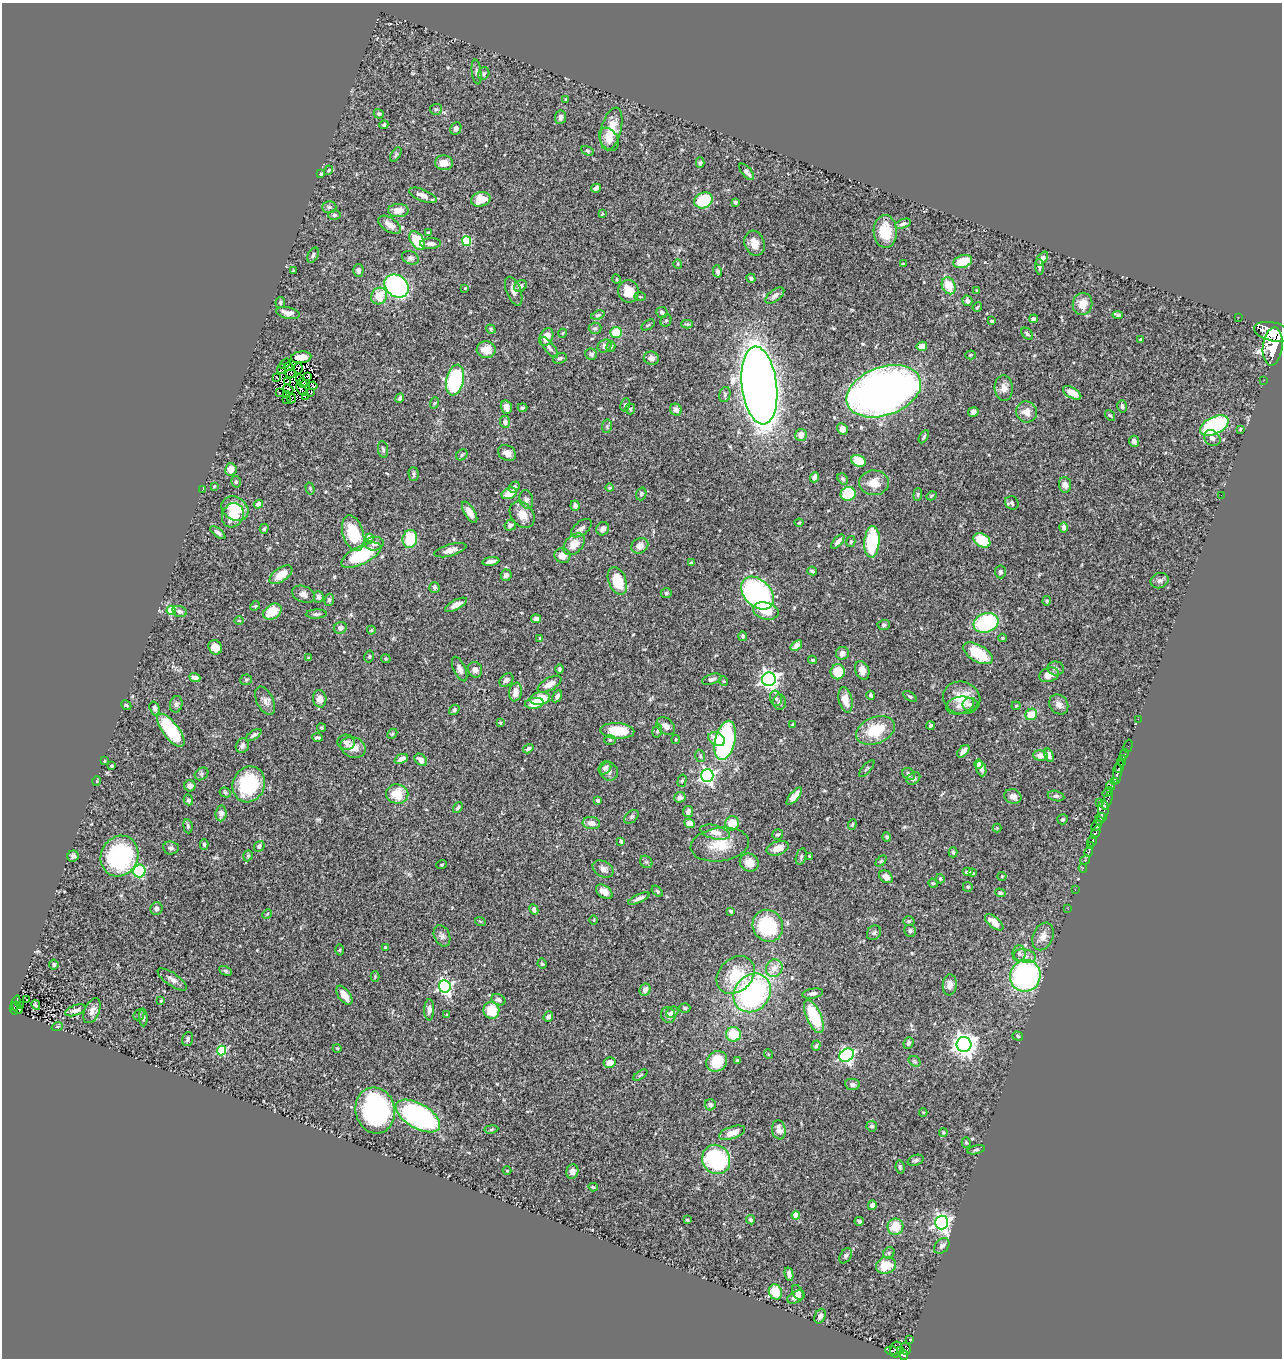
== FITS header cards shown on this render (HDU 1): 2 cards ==
NAXIS1  =                 1280
NAXIS2  =                 1356

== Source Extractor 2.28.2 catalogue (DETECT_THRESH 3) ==
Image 1280 x 1356 px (HDU 1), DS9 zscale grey, 1 PNG px = 1 image px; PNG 1284 x 1360 px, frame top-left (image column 1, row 1356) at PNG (2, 3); each listed source drawn as its Kron ellipse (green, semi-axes under 4 px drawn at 4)
Background 0.463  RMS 0.023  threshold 0.0692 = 3 sigma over >= 5 px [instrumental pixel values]
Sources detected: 487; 6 with non-positive FLUX_AUTO (blend fragments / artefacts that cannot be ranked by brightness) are neither listed nor drawn; the other 481 listed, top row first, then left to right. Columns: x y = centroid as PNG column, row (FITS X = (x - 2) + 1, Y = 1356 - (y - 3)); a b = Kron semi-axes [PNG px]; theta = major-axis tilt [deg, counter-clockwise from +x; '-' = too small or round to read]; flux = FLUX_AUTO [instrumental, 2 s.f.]
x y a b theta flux
477 72 12 4 -82 4.4
484 74 6 5 - 3.2
566 99 3 3 - 1.5
436 109 6 5 - 2.4
379 114 5 4 - 3
561 117 6 5 - 7.8
384 125 4 4 - 2.6
456 129 6 5 - 5.1
611 129 22 10 76 30
609 139 12 8 -59 13
587 151 7 4 -22 2.2
396 154 8 4 59 2.3
444 163 9 7 -1 13
700 163 5 3 - 2.6
328 170 5 3 - 1.5
747 172 10 5 -50 6.1
321 174 3 3 - 1.8
596 188 5 4 - 6.7
423 195 14 5 -23 9.7
481 199 10 7 16 25
703 200 9 7 24 63
735 202 4 3 - 2.6
329 207 7 6 - 3.4
398 210 10 6 2 15
602 214 4 3 - 1.1
334 215 6 5 - 2.7
903 224 8 4 19 4.3
390 225 13 7 -32 11
885 231 16 11 -88 34
428 232 3 2 - 1.3
417 241 10 6 -56 55
466 241 5 4 - 77
431 243 10 5 1 7.3
755 243 13 10 -73 14
313 255 8 5 61 3.7
410 258 9 6 -22 4.2
1042 259 8 4 53 6
963 261 9 6 20 32
678 264 5 4 - 1.5
903 264 4 3 - 1.5
1039 267 8 4 -88 4
293 270 3 3 - 1.7
358 270 6 5 - 5
717 271 6 4 -77 5
751 278 5 4 - 3.3
616 279 5 3 - 1.2
397 286 13 10 -38 400
521 286 7 5 33 5.6
949 286 9 6 -67 28
465 288 4 3 - 1.1
514 291 15 7 -69 9.1
628 291 11 10 - 22
977 291 3 3 - 1.8
775 295 11 5 38 5.8
379 296 9 7 54 27
640 297 6 4 -2 1.9
967 301 5 4 - 5.4
280 302 5 5 - 2.5
1082 304 11 10 - 19
977 307 5 3 - 1.8
662 312 6 5 - 3.5
288 313 12 5 -12 9.3
598 315 7 4 17 2.7
1118 315 5 4 - 2.1
1238 317 2 2 - 7.8
1034 319 4 4 - 4.1
666 321 6 5 - 2.4
992 321 3 3 - 2.6
687 324 6 4 0 2.4
648 325 7 3 32 1.6
595 328 6 5 - 2.9
491 329 5 4 - 2.4
1273 332 19 9 -13 6200
563 333 4 3 - 1.2
616 333 6 5 - 40
1027 334 7 5 -48 3.3
546 337 9 6 65 17
1141 339 3 3 - 1.7
605 346 7 6 - 5.6
611 346 5 4 - 2.8
922 346 5 4 - 13
1273 346 19 10 83 4100
549 347 12 5 -51 4.9
486 350 9 8 - 17
591 354 6 5 - 4
970 355 5 4 - 1.8
301 357 10 6 7 12
560 358 7 5 23 3.7
651 358 7 6 - 5.7
285 364 6 2 34 2.4
289 367 4 2 - 2.6
298 368 5 3 - 0.52
281 369 5 2 - 1.3
290 373 5 2 - 0.56
276 377 2 2 - 0.61
308 377 3 2 - 1.8
299 378 4 3 - 0.75
455 380 15 8 77 140
1264 380 3 2 - 1.5
287 381 3 2 - 1.9
302 383 5 2 - 1.1
759 385 39 17 -83 2100
313 386 4 2 - 1.4
1004 388 13 9 -86 11
288 389 5 4 - 0.84
301 389 7 2 -53 2
884 391 39 24 20 1300
280 392 2 2 - 2
311 392 4 2 - 3.4
1072 393 10 5 -29 17
725 394 8 5 76 3.6
286 395 3 2 - 3.5
305 396 2 2 - 1.9
400 398 5 3 - 3.4
287 399 2 2 - 2.8
292 399 5 2 - 0.48
434 403 6 3 70 1.7
625 405 7 4 80 2.9
1122 406 6 4 -76 3.5
506 407 7 5 -74 7.5
522 408 5 4 - 2.3
630 409 5 5 - 1.9
676 410 6 5 - 6.7
973 412 5 5 - 4.5
1026 412 11 10 - 12
1110 415 6 4 -52 2
505 422 6 5 - 6.3
607 426 7 5 80 2.5
1214 426 15 8 26 150
842 429 6 5 - 9.9
1240 429 4 3 - 1.7
801 435 6 6 - 11
924 437 7 3 59 2.8
1212 438 9 7 -42 6.4
1134 441 6 5 - 5
383 450 8 5 -80 3.2
507 453 10 7 -31 9.1
462 455 6 5 - 2.2
858 461 7 5 -26 30
231 469 6 5 - 15
414 474 7 5 -89 2.9
815 477 5 4 - 8.6
843 479 6 4 -53 2.9
236 482 6 4 -77 2.8
874 483 15 12 2 20
1065 485 8 6 -84 6
214 486 3 2 - 1.4
514 487 6 4 50 5.5
310 488 6 3 -75 1.7
609 488 4 4 - 2.1
202 490 3 2 - 0.83
509 493 8 5 22 24
641 494 6 5 - 3.4
848 494 7 7 - 90
918 494 6 4 85 2.5
1221 495 2 2 - 4.5
931 496 5 3 - 1.5
526 500 9 6 -79 5.5
1012 503 7 6 - 4
258 504 4 4 - 8.8
575 506 5 4 - 5.9
235 509 14 11 -34 42
470 512 12 5 -59 14
233 515 12 10 62 32
522 515 14 11 -51 18
799 523 4 4 - 1.6
510 525 6 5 - 4.2
1064 527 5 4 - 5.6
581 528 12 6 39 7.5
264 529 5 4 - 2.1
603 529 7 6 - 6.3
218 533 9 4 -38 4.4
353 533 18 10 -73 57
369 537 4 4 - 14
410 539 9 7 82 55
982 540 9 6 -33 41
851 541 5 4 - 2.5
838 542 9 4 49 6.6
872 542 16 7 85 95
374 544 9 7 6 5.8
574 544 13 8 46 22
640 546 9 7 34 11
450 550 16 6 15 9.5
361 555 22 9 26 110
562 556 8 7 - 12
491 561 8 3 9 7.4
691 563 4 3 - 2.9
812 571 5 3 - 2.8
1000 572 6 5 - 2.8
281 575 13 6 36 24
506 575 6 5 - 6.6
617 581 15 8 -69 46
1160 581 9 7 23 4.8
434 588 5 5 - 3.3
666 593 5 4 - 2.3
757 593 19 13 -46 320
303 594 12 8 -23 7.9
319 597 6 5 - 4.3
329 600 6 4 83 3
1047 601 5 4 - 2
456 605 12 5 27 8.8
255 606 5 4 - 1.7
171 610 5 4 - 45
180 611 7 5 -17 5.4
766 611 13 8 -13 27
272 612 10 7 35 30
316 614 10 4 2 4.3
536 619 5 4 - 6.7
239 621 5 3 - 1.6
986 623 12 9 19 130
884 625 6 5 - 2.5
340 628 6 5 - 5.8
371 630 4 4 - 1.5
742 636 5 4 - 2.8
540 638 4 4 - 1.6
1002 638 4 4 - 1.6
796 645 6 4 39 7.6
215 647 7 6 - 17
842 653 6 6 - 6.5
978 653 16 8 -30 41
369 657 6 4 75 2.4
308 658 3 3 - 1.4
386 659 5 4 - 2
813 660 4 3 - 1.8
1056 668 8 7 - 5.1
460 669 13 6 -66 6.8
559 669 4 4 - 3
475 670 8 7 - 8.1
862 670 9 7 -67 12
838 672 7 7 - 41
1049 675 10 7 18 13
195 677 5 4 - 8.3
712 679 10 5 16 4.9
769 679 7 7 - 630
246 680 6 5 - 2.5
506 680 8 6 37 5.6
723 681 5 3 - 1.4
550 684 13 6 29 11
516 692 9 6 80 10
871 695 4 3 - 3.1
557 696 6 4 59 4.9
910 697 7 4 -34 2.5
776 698 8 6 -71 4.3
962 698 19 16 -17 33
320 699 9 6 -85 9.3
540 699 10 6 8 37
845 700 13 6 -78 16
265 701 15 8 -64 8.1
779 702 7 6 - 4.3
534 703 9 5 7 23
176 704 8 6 78 4.1
970 704 7 6 - 3.9
1059 704 10 9 - 7.6
126 705 5 4 - 2.1
960 705 14 8 13 12
1016 706 4 4 - 1.6
155 708 7 5 -72 4.1
454 710 5 4 - 3.8
1031 714 6 5 - 27
1138 719 2 2 - 8.6
500 723 3 3 - 1.6
793 724 3 3 - 2.1
931 725 4 3 - 2.3
666 726 10 7 -44 7.6
321 728 4 4 - 2.1
171 730 20 8 -53 94
875 730 20 13 22 53
617 731 17 8 -3 41
657 731 6 4 73 2.7
392 734 6 4 44 1.8
254 735 8 4 34 3.6
317 737 5 3 - 3
676 739 4 3 - 1.5
717 739 9 6 -28 17
610 740 5 5 - 2.5
725 740 20 10 76 250
346 742 8 7 - 6.6
242 746 7 6 - 5.7
1128 746 6 2 73 16
353 747 13 10 -19 17
528 749 5 4 - 3.5
963 751 7 4 47 7.1
1124 754 5 3 - 63
1049 755 7 4 -71 5.1
700 756 6 4 -72 2.6
1041 756 7 5 -6 10
401 759 7 4 22 8.6
421 760 7 5 -43 8.5
104 761 4 4 - 1.5
1122 761 6 3 79 180
978 764 5 4 - 4.9
112 766 3 3 - 2
1119 767 6 4 74 240
605 768 7 5 52 5
867 768 10 3 49 2.1
981 769 8 4 -69 6.6
609 771 9 9 - 5.9
201 774 7 5 37 3.2
909 774 7 5 -41 5.5
1117 774 10 3 85 380
707 776 6 6 - 350
913 779 7 5 36 3.9
97 781 5 3 - 1.2
682 781 6 4 75 1.9
1115 781 4 3 - 79
249 784 18 16 66 100
190 786 5 5 - 4.7
1111 786 5 4 - 180
225 792 6 4 -27 3
1108 792 6 3 40 94
397 794 11 9 -8 35
794 796 11 4 49 12
1013 796 9 7 -21 9.7
1056 796 8 5 -13 3.9
680 797 6 5 - 5.6
188 800 5 4 - 4.1
597 800 3 3 - 2.5
1107 801 9 3 69 170
1099 802 2 2 - 3.5
458 808 6 4 56 3.2
1103 809 9 5 88 370
688 812 5 5 - 6.4
221 813 8 5 84 8.6
632 817 8 5 41 3
1101 817 6 3 -10 140
1063 819 5 5 - 2.2
1100 821 3 3 - 170
591 823 9 6 -6 9.4
690 823 5 4 - 7.6
732 823 7 6 - 29
852 824 5 4 - 2
1097 825 6 4 46 590
188 826 7 4 -83 3.6
997 828 4 4 - 1.4
715 832 15 7 -14 14
1096 832 7 3 61 190
778 834 5 5 - 2.5
887 837 4 4 - 2.8
621 841 4 3 - 4
1092 841 6 3 59 370
204 844 5 4 - 2.7
720 845 29 16 7 38
1091 845 3 2 - 94
259 846 5 5 - 4.3
171 848 8 6 -7 4.1
778 848 11 6 19 17
953 852 5 4 - 2.2
1089 852 5 3 - 280
73 856 6 5 - 4.1
119 856 21 18 62 180
248 856 6 4 70 2
809 856 3 2 - 1.4
801 857 8 5 74 3.3
1085 860 5 3 - 88
881 861 6 4 46 1.9
646 862 7 5 -42 3
749 863 10 8 -33 19
442 864 5 2 - 1.3
1083 868 4 2 - 57
603 869 11 7 -30 7.5
139 871 6 6 - 110
968 872 5 3 - 4.2
973 873 4 3 - 1.6
1002 876 4 4 - 1.6
886 877 7 5 -38 11
940 879 5 4 - 2
933 883 5 4 - 1.8
968 887 5 5 - 2.2
1075 890 2 2 - 5.7
657 891 6 3 -45 2
604 892 9 6 -36 11
1000 893 5 4 - 2.9
639 898 11 4 24 5.6
157 909 6 6 - 5.6
534 909 5 4 - 9.1
1068 909 2 2 - 4.2
731 911 4 3 - 3.2
267 914 5 4 - 1.6
594 920 4 3 - 1.3
480 921 5 3 - 1.4
909 921 6 5 - 2.6
994 922 11 5 -40 17
768 926 16 15 - 97
910 931 6 6 - 3.8
874 933 8 6 53 3.7
442 936 11 7 -66 5.4
1043 936 14 10 66 12
385 947 3 2 - 1
340 950 5 3 - 1.8
1019 953 8 6 90 5.4
1025 956 11 6 -9 8.7
542 963 5 3 - 1.9
54 964 5 4 - 3.2
774 968 9 8 - 12
225 971 7 4 -27 2.5
736 975 21 16 44 51
375 976 5 4 - 1.7
1025 976 16 15 - 260
172 979 17 6 -34 8
950 985 10 7 84 9.1
445 986 6 6 - 320
645 990 6 5 - 8.5
752 993 21 17 50 290
813 994 10 5 9 5
344 995 11 5 -53 15
27 999 3 2 - 2.4
498 1000 7 5 -28 5
161 1001 3 2 - 1.7
16 1003 8 3 70 52
36 1005 5 4 - 2.9
20 1006 3 2 - 7.9
17 1008 7 2 -58 31
685 1008 5 4 - 2.2
14 1009 5 4 - 50
75 1010 11 5 19 7.2
429 1010 10 5 88 6.1
491 1010 8 8 - 37
92 1011 13 7 66 8.7
672 1012 6 5 - 4.8
139 1015 6 5 - 2.4
447 1015 4 3 - 1.5
668 1015 8 7 - 5.3
143 1017 9 4 -88 2.8
548 1017 5 4 - 5.2
814 1017 18 7 -66 82
57 1027 6 3 19 1.4
733 1034 7 7 - 38
1018 1036 5 4 - 2.5
188 1039 7 5 70 4.1
908 1043 6 4 67 3.8
964 1044 7 7 - 1200
816 1046 5 4 - 2.4
337 1048 4 3 - 1.2
222 1051 5 4 - 82
768 1054 5 3 - 1.2
847 1055 8 6 34 310
738 1060 3 3 - 2.3
717 1061 11 9 44 47
915 1061 6 5 - 2.3
610 1062 6 5 - 11
640 1075 8 3 34 1.8
852 1084 7 5 -7 5.8
710 1105 5 5 - 4.3
375 1110 23 19 -76 250
923 1112 4 3 - 1.3
418 1116 25 12 -30 370
872 1126 5 5 - 4.2
491 1129 7 3 9 2.2
779 1130 9 7 -81 8.8
943 1132 4 4 - 1.5
732 1133 14 6 19 16
966 1142 5 4 - 1.9
976 1150 9 3 13 2.5
716 1159 15 13 -59 160
916 1160 8 5 19 3.5
900 1167 6 4 -82 3
507 1171 4 3 - 1.1
572 1171 7 6 - 7.3
593 1187 5 4 - 2.1
872 1205 5 4 - 7.6
796 1215 4 4 - 32
687 1220 3 2 - 1.9
751 1220 5 4 - 2.5
859 1221 4 3 - 3.1
942 1223 7 6 - 520
895 1227 8 8 - 30
942 1246 9 6 45 5.1
889 1253 6 5 - 2.8
846 1256 8 5 60 3.3
886 1265 10 8 21 33
789 1274 7 4 -78 4.6
775 1292 8 6 -65 34
798 1292 8 5 -61 6.4
796 1297 9 6 25 7.8
820 1316 8 5 65 6.3
910 1339 4 3 - 120
905 1349 6 5 - 180
896 1350 8 5 77 300
900 1350 4 3 - 120
891 1351 6 3 -4 39
903 1355 5 4 - 410
At the frame edge (FLAGS 8, measured only in part): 1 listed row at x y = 1273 332
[6 non-positive-flux detections neither listed nor drawn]